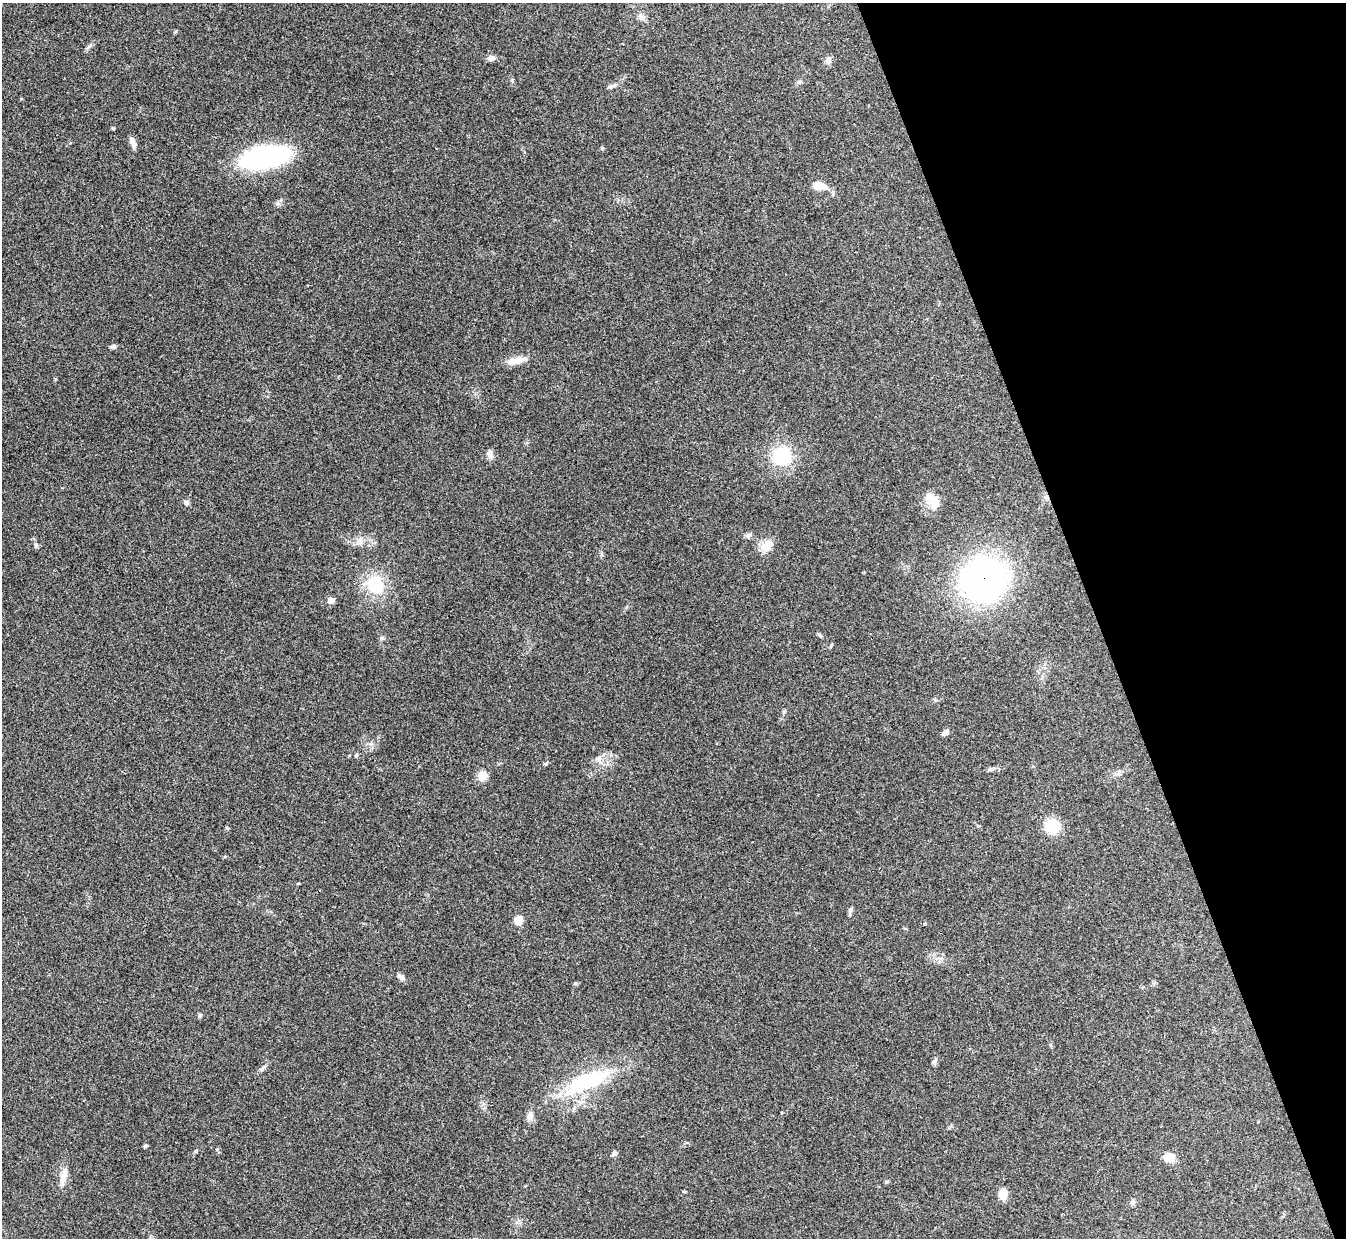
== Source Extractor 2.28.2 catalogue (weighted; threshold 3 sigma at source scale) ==
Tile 12 of 4 x 4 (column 4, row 3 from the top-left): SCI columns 4034-5377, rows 1384-2619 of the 5378 x 5365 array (HDU 1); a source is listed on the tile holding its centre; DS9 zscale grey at full resolution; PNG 1348 x 1240 px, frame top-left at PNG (2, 3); no overlay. Shown black and unused: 19% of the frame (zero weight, under 3 of 4 exposures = <1% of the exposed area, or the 3 px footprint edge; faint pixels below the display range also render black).
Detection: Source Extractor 2.28.2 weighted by HDU 2 'WHT'; one run over the whole footprint, this tile lists its part. Background 0.15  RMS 0.0071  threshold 0.0321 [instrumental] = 3 sigma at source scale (4.5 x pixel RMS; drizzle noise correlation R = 1.50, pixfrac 1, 0.05/0.05 arcsec/px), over >= 5 px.
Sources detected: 43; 1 inside a brighter listed object's ellipse — not listed separately; the other 42 listed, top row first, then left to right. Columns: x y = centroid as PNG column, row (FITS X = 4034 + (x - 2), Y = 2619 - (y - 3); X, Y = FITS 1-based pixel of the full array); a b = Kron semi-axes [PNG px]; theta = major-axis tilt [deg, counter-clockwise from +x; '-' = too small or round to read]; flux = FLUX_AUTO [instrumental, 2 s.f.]
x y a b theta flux
491 58 8 6 27 2.9
828 61 9 7 57 3
800 82 7 5 21 1.4
611 86 8 4 37 1.5
133 142 14 6 -68 3.8
265 157 46 18 12 120
819 186 16 9 -8 8.5
113 347 7 5 2 1.7
516 361 24 8 10 7.8
490 454 12 7 -89 2.7
782 456 21 19 -24 33
933 501 22 12 -57 10
186 502 7 6 - 1.8
748 535 8 6 18 2.2
360 542 9 4 81 2.1
36 545 7 4 -71 1.2
768 545 19 10 62 7.2
983 580 36 33 8 240
375 584 19 16 -59 29
331 600 8 7 - 3.5
820 635 6 5 - 1.1
382 638 6 5 - 1.2
784 712 6 5 - 1.1
945 732 11 5 44 2.2
356 755 5 5 - 0.98
598 758 8 8 - 2.9
991 769 7 4 18 1.3
482 776 6 6 - 17
1052 826 14 13 - 19
850 910 9 5 88 1.6
518 920 9 8 - 6.7
401 977 10 6 -37 2.3
200 1015 6 4 45 1.1
934 1062 9 5 -81 1.6
589 1080 58 21 22 56
530 1116 11 8 82 3.3
145 1146 5 4 - 1.2
614 1154 8 5 37 1.5
1169 1157 11 9 -15 8.4
63 1176 23 7 75 6.6
1003 1194 11 9 88 8.5
1132 1202 7 6 - 1.6
Overlapping masked pixels (flux is a lower limit): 1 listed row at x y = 983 580
Unlisted compact peaks at least as high as the median listed source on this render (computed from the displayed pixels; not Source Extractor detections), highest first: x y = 113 128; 546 764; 602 148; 262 1069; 512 80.